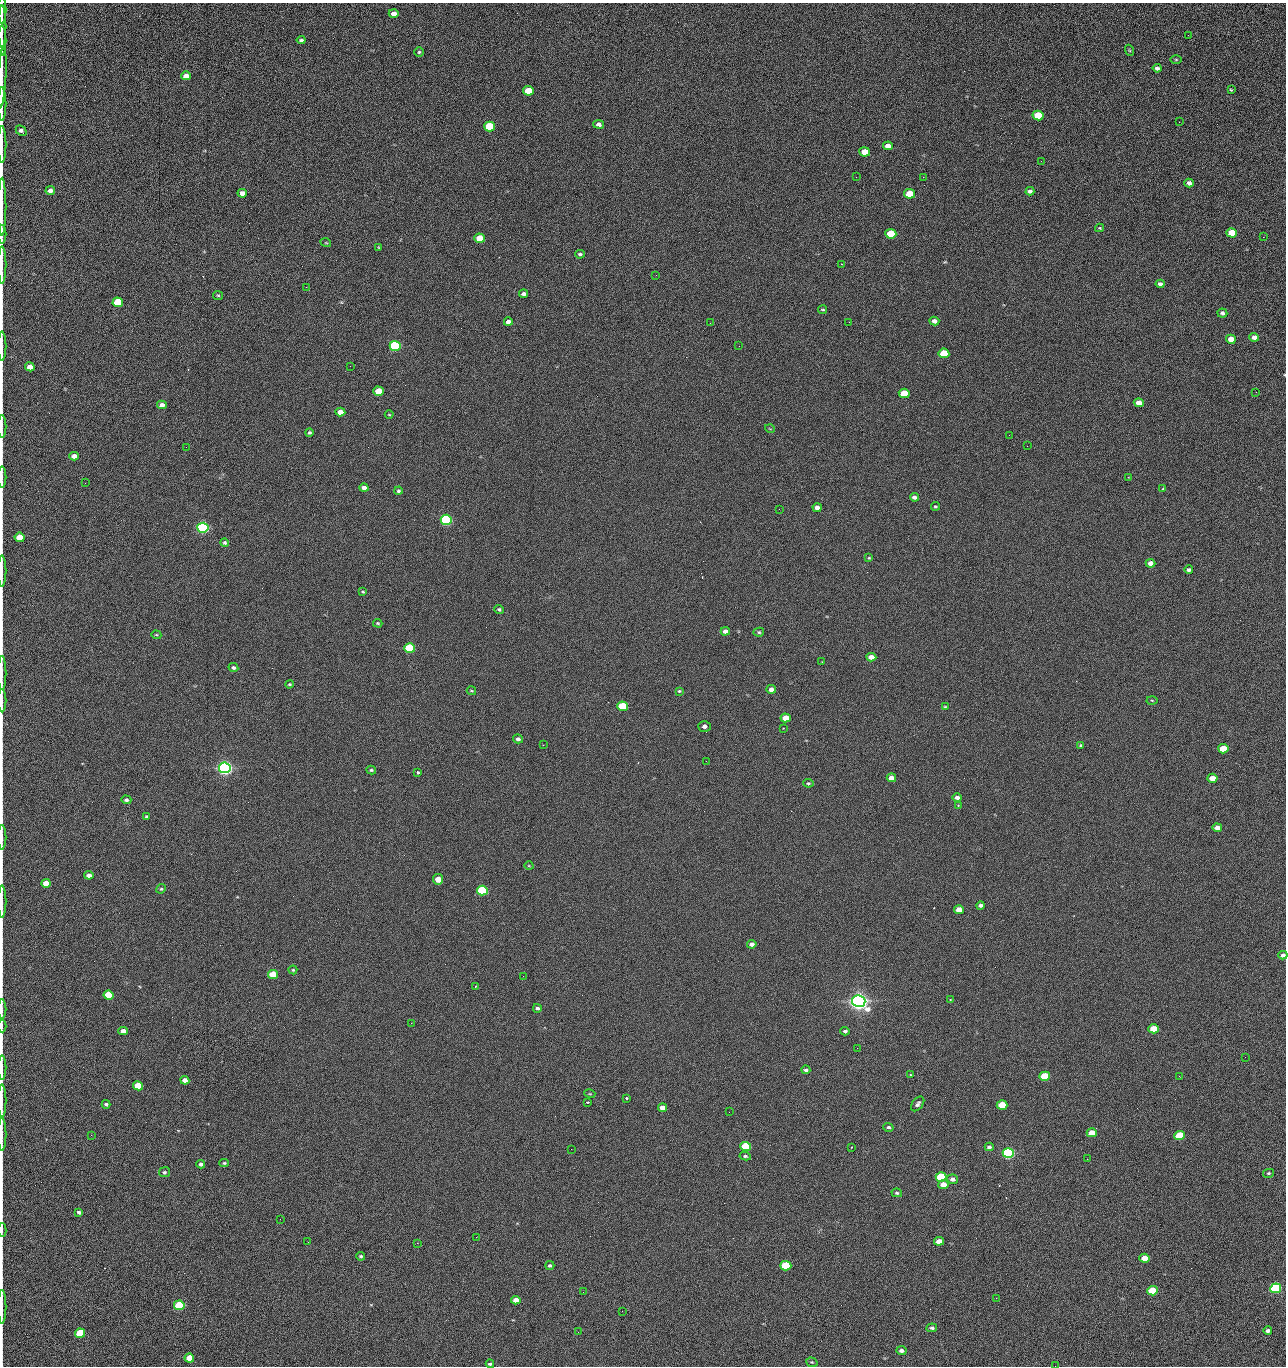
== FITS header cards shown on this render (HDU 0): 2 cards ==
NAXIS1  =                 1284 /fastest changing axis
NAXIS2  =                 1364 /next to fastest changing axis

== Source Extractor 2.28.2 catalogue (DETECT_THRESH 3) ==
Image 1284 x 1364 px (HDU 0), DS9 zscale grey, 1 PNG px = 1 image px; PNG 1288 x 1368 px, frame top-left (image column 1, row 1364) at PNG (2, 3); each listed source drawn as its Kron ellipse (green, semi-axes under 4 px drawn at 4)
Background 125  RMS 14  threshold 43.2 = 3 sigma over >= 5 px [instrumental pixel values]
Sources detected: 225; all 225 listed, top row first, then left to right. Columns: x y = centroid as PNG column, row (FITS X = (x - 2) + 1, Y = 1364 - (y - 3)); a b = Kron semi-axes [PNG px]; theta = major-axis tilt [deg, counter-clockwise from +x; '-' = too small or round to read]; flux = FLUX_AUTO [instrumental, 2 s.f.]
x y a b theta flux
2 10 14 2 -90 2.3e+03
394 13 5 4 - 4.9e+03
2 27 21 2 90 3.3e+03
1188 35 2 2 - 1.2e+03
301 40 4 3 - 1.4e+03
2 41 15 2 90 3.1e+03
1129 50 6 3 -71 1.0e+03
419 52 5 5 - 1.4e+03
1176 59 5 3 - 1.1e+03
1157 68 4 4 - 2.8e+03
186 76 5 4 - 8.7e+03
2 77 30 2 87 5.0e+03
1231 90 3 3 - 9.0e+02
528 91 5 4 - 2.4e+04
2 104 17 2 90 2.8e+03
1038 115 5 5 - 4.5e+04
1179 122 2 2 - 1.3e+03
599 124 5 4 - 3.6e+03
489 126 5 5 - 5.5e+04
21 131 6 4 -43 3.3e+03
2 144 18 2 90 3.0e+03
888 146 5 4 - 6.6e+03
865 152 5 4 - 1.6e+04
1041 161 2 2 - 1.9e+03
856 177 2 2 - 2.4e+03
923 177 2 2 - 1.8e+04
1189 183 5 4 - 3.7e+03
50 191 5 4 - 4.9e+03
1030 191 4 4 - 2.7e+03
242 193 5 4 - 5.9e+03
909 194 5 4 - 2.9e+04
2 207 29 2 90 4.7e+03
1100 228 4 4 - 9.8e+02
1232 233 5 4 - 2.5e+04
2 234 9 2 90 1.5e+03
891 234 5 5 - 4.2e+04
1263 237 3 2 - 8.0e+02
480 238 5 4 - 2.0e+04
326 243 5 3 - 9.3e+02
379 247 4 3 - 6.8e+02
580 254 5 4 - 1.8e+03
841 264 2 2 - 2.7e+04
2 265 18 2 90 3.2e+03
656 275 2 2 - 4.8e+02
1160 284 4 4 - 2.9e+03
306 287 3 2 - 7.8e+02
523 294 4 4 - 3.0e+03
218 295 5 4 - 1.2e+03
118 302 5 5 - 5.3e+04
823 310 4 3 - 1.0e+03
1222 313 5 4 - 2.1e+03
934 321 5 4 - 4.0e+03
508 322 4 4 - 4.7e+03
849 322 3 2 - 8.1e+02
710 323 2 2 - 3.4e+03
1254 337 4 4 - 4.5e+03
1231 339 5 4 - 1.0e+04
2 346 14 2 90 2.4e+03
395 346 5 5 - 1.6e+05
739 346 2 2 - 4.6e+02
944 353 5 4 - 4.1e+04
350 366 2 2 - 2.4e+03
30 367 5 4 - 1.1e+04
379 391 5 4 - 2.0e+04
1256 392 3 2 - 1.4e+03
904 393 5 4 - 3.4e+04
1139 403 5 4 - 9.9e+03
162 405 5 4 - 5.2e+03
340 412 5 4 - 9.3e+03
389 415 4 3 - 7.2e+02
2 427 11 2 90 1.8e+03
770 429 5 3 - 7.1e+02
309 433 4 4 - 1.6e+03
1009 435 2 2 - 3.4e+03
1027 446 2 2 - 4.8e+02
186 447 2 2 - 2.8e+03
74 456 5 4 - 6.0e+03
2 477 10 2 90 1.9e+03
1128 477 2 2 - 6.2e+02
85 483 2 2 - 8.8e+02
364 488 4 4 - 5.2e+03
1163 489 3 3 - 1.5e+03
398 491 4 4 - 1.6e+03
914 497 4 4 - 3.4e+03
935 506 4 3 - 1.1e+03
817 508 4 4 - 5.1e+03
779 509 2 2 - 4.6e+02
446 520 5 5 - 2.0e+05
203 528 5 5 - 3.3e+05
20 537 5 4 - 2.0e+04
225 543 4 4 - 1.6e+03
869 558 3 3 - 9.5e+02
1151 563 5 4 - 5.5e+03
1189 570 4 4 - 2.3e+03
2 571 15 2 90 2.4e+03
363 592 4 3 - 1.0e+03
499 609 5 4 - 1.5e+03
378 623 5 3 - 1.0e+03
725 631 5 4 - 5.2e+03
759 632 5 4 - 1.4e+03
156 635 5 4 - 1.1e+03
410 648 5 5 - 9.3e+04
871 657 5 4 - 7.4e+03
822 662 3 2 - 8.6e+02
233 668 5 4 - 2.0e+03
2 673 17 2 90 2.5e+03
289 684 4 3 - 1.0e+03
771 689 5 4 - 4.3e+03
471 691 5 3 - 9.6e+02
679 691 4 3 - 1.2e+03
1152 700 5 3 - 9.9e+02
2 701 11 2 90 2.0e+03
622 706 5 4 - 5.3e+04
945 707 4 3 - 9.9e+02
786 718 5 4 - 1.5e+04
704 726 6 5 - 3.7e+03
783 728 2 2 - 5.3e+02
518 739 5 4 - 2.7e+03
543 745 2 2 - 3.3e+03
1081 745 4 3 - 1.3e+03
1223 749 5 4 - 2.7e+04
706 761 2 2 - 2.1e+03
225 768 5 5 - 7.0e+05
371 770 5 3 - 1.4e+03
418 772 3 3 - 3.6e+03
891 778 5 4 - 6.1e+03
1212 778 5 4 - 1.3e+04
808 783 5 4 - 1.4e+03
957 797 5 4 - 4.0e+03
126 800 5 4 - 2.0e+03
958 805 2 2 - 7.5e+02
147 817 4 3 - 1.9e+03
1217 828 5 4 - 6.1e+03
2 837 12 2 90 2.2e+03
529 866 4 3 - 7.1e+02
89 875 4 4 - 5.7e+03
438 879 5 5 - 1.4e+04
46 883 5 4 - 1.0e+04
161 889 5 4 - 1.2e+03
482 891 5 5 - 1.3e+05
2 902 16 2 90 3.1e+03
980 905 4 3 - 2.7e+03
959 910 5 4 - 1.0e+04
752 944 4 4 - 3.6e+03
1283 955 4 4 - 4.2e+03
293 970 4 4 - 1.2e+03
273 975 5 4 - 3.4e+04
523 976 2 2 - 1.9e+03
476 986 2 2 - 5.9e+02
109 995 5 4 - 5.4e+04
950 1000 3 3 - 8.0e+02
859 1001 7 6 - 1.1e+06
537 1008 4 4 - 2.2e+03
2 1009 10 2 90 1.5e+03
411 1023 2 2 - 5.3e+03
2 1026 6 2 90 9.9e+02
1154 1029 5 4 - 2.9e+04
123 1031 5 4 - 6.6e+03
845 1031 4 3 - 2.2e+03
857 1048 2 2 - 1.4e+03
1245 1057 2 2 - 1.8e+03
2 1067 12 2 90 2.1e+03
806 1070 4 4 - 2.3e+03
910 1075 3 2 - 1.2e+03
1045 1076 5 4 - 4.9e+04
1179 1076 2 2 - 2.8e+03
185 1080 4 4 - 6.9e+03
138 1086 5 4 - 3.2e+04
590 1094 5 3 - 8.8e+02
626 1098 3 3 - 2.3e+03
2 1101 16 2 90 2.4e+03
587 1102 3 2 - 1.1e+03
106 1104 4 3 - 1.9e+03
918 1104 8 5 51 2.9e+03
1002 1105 5 4 - 4.5e+04
663 1108 5 4 - 8.8e+03
729 1112 2 2 - 9.1e+02
888 1127 5 4 - 2.0e+03
1092 1133 5 4 - 1.7e+04
2 1134 16 2 90 2.8e+03
91 1135 2 2 - 2.7e+03
1179 1136 5 4 - 5.9e+04
746 1146 5 4 - 8.0e+04
851 1147 3 2 - 7.9e+02
989 1147 4 3 - 2.3e+03
571 1149 2 2 - 8.9e+02
1008 1153 5 5 - 2.8e+05
745 1156 5 4 - 1.6e+03
1087 1159 2 2 - 1.3e+03
224 1163 5 4 - 1.2e+03
201 1164 4 4 - 2.6e+03
164 1172 5 5 - 1.7e+03
1269 1173 5 4 - 1.5e+03
941 1177 5 4 - 8.6e+04
952 1179 5 4 - 3.9e+03
943 1184 5 4 - 9.8e+03
897 1193 5 4 - 1.4e+03
79 1212 4 3 - 2.3e+03
280 1219 2 2 - 2.2e+03
2 1230 6 2 90 1.2e+03
476 1237 2 2 - 8.4e+03
939 1241 5 4 - 9.0e+03
308 1242 2 2 - 1.9e+03
417 1243 2 2 - 5.7e+03
361 1256 4 4 - 1.5e+03
1145 1258 5 4 - 1.4e+04
550 1265 5 4 - 1.6e+03
786 1266 5 4 - 8.2e+04
1276 1288 5 5 - 2.0e+05
1152 1291 5 4 - 4.7e+04
583 1292 2 2 - 5.1e+02
996 1298 2 2 - 2.8e+03
516 1300 5 4 - 7.7e+03
179 1305 5 4 - 1.0e+05
2 1307 17 2 90 2.4e+03
622 1311 3 2 - 7.6e+02
932 1328 5 4 - 2.2e+03
1268 1331 4 3 - 3.3e+03
578 1332 2 2 - 3.6e+03
80 1333 5 4 - 5.5e+04
902 1351 5 4 - 3.6e+03
189 1358 5 4 - 1.9e+04
812 1362 6 4 -19 1.1e+03
490 1364 4 3 - 1.7e+03
1055 1366 2 2 - 2.0e+03
At the frame edge (FLAGS 8, measured only in part): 26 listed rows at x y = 2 10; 2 27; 2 41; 2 77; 2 104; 2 144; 2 207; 2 234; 2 265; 2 346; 2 427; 2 477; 2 571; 2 673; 2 701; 2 837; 2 902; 1283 955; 2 1009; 2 1026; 2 1067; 2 1101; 2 1134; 2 1230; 2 1307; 1055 1366

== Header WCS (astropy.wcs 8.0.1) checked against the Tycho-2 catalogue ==
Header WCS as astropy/WCSLIB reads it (CRVAL/CRPIX/CD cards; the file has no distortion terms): RA---TAN/DEC--TAN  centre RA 15:41:40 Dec +51:59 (235.42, +51.98 deg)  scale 1.26 arcsec/px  FOV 26.9' x 28.5'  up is +92 deg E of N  parity flipped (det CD > 0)
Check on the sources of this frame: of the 60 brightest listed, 10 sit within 2.0 arcsec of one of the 12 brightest Tycho-2 stars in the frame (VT <= 12.29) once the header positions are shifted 0.75 arcsec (0.39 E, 0.64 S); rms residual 0.79 arcsec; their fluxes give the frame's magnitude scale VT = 24.51 - 2.5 log10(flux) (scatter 0.20 mag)
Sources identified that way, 10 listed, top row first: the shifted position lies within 2.0 arcsec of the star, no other Tycho-2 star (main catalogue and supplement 1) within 4.0 arcsec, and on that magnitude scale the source's flux lands within +1.5 / -3 mag of the star's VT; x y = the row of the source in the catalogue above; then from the Tycho-2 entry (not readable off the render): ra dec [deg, ICRS J2000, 3 dp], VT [Tycho-2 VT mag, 2 dp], TYC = Tycho-2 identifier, HIP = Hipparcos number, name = IAU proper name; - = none
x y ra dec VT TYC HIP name
395 346 235.614 +52.064 11.61 3489-1132-1 - -
446 520 235.514 +52.049 11.19 3489-1407-1 - -
203 528 235.515 +52.133 11.12 3489-1380-1 - -
225 768 235.378 +52.130 9.31 3489-1322-1 76850 -
482 891 235.303 +52.042 11.52 3489-958-1 - -
859 1001 235.232 +51.912 9.59 3489-824-1 - -
1008 1153 235.143 +51.862 10.97 3489-1016-1 - -
941 1177 235.131 +51.886 12.29 3489-908-1 - -
786 1266 235.084 +51.941 11.45 3489-1346-1 - -
179 1305 235.075 +52.152 11.74 3489-912-1 - -